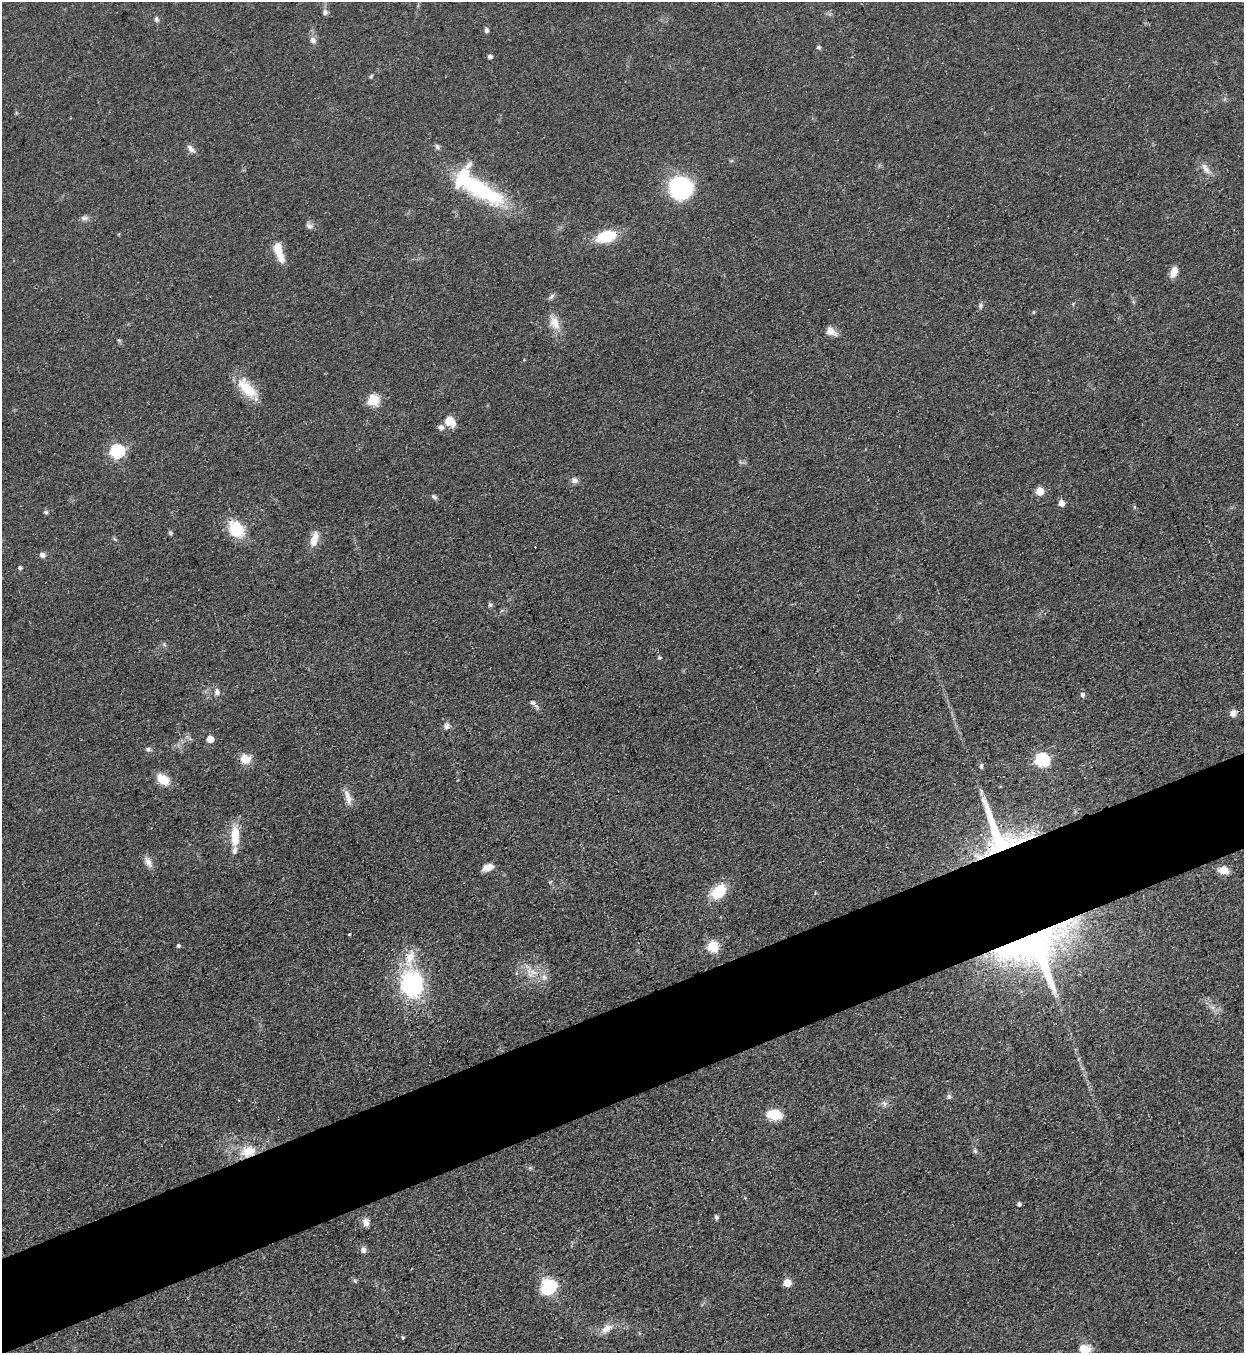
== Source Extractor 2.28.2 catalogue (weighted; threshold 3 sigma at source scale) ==
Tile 7 of 4 x 4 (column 3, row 2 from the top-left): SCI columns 2794-4035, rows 2739-4089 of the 5457 x 5478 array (HDU 1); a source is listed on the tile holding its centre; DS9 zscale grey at full resolution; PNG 1246 x 1355 px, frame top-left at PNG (2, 2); no overlay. Shown black and unused: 7% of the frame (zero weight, under 3 of 4 exposures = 5% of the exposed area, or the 3 px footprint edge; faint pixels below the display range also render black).
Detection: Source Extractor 2.28.2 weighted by HDU 2 'WHT'; one run over the whole footprint, this tile lists its part. Background 0.0524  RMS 0.0057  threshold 0.0258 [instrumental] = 3 sigma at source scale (4.5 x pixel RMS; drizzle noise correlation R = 1.50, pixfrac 1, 0.05/0.05 arcsec/px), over >= 5 px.
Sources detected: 86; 1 inside a brighter object's white glare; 1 cosmic-ray / hot-pixel residue — not listed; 4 inside a brighter listed object's ellipse — not listed separately; the other 80 listed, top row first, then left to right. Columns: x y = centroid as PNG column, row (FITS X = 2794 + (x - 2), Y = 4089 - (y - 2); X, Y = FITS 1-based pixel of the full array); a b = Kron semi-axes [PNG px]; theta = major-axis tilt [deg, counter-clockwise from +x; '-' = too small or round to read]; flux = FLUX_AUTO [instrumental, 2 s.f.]
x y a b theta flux
325 12 7 7 - 1.8
156 19 7 6 - 1.4
486 30 7 5 90 1.4
313 40 9 8 - 2.5
818 47 5 5 - 1.3
490 57 4 4 - 1.9
371 76 6 4 46 0.7
437 147 8 5 -69 1.5
191 149 14 7 -45 2.7
1206 168 18 7 -56 4.3
681 187 24 23 - 54
479 189 69 21 -30 60
84 218 12 6 4 2.2
309 226 11 6 -19 2
606 236 19 11 17 23
279 252 29 9 -72 9.6
1174 272 12 7 71 5.5
551 296 10 5 49 1.4
980 305 7 5 87 1.3
1033 312 4 4 - 0.63
555 323 20 12 -67 7.5
831 331 13 8 -36 4.9
247 389 34 13 -45 16
373 400 6 6 - 46
449 422 11 10 - 9.3
441 427 8 7 - 2
117 451 6 6 - 97
574 480 8 7 - 2.5
1040 491 5 5 - 15
434 497 8 5 -32 1.3
1061 503 5 5 - 5.7
1134 507 5 3 - 0.6
46 512 6 5 - 1
236 529 15 11 -54 25
170 533 6 5 - 0.88
314 539 21 9 73 6.6
42 555 8 6 -32 2.2
20 568 4 4 - 1.1
490 605 6 6 - 1.1
659 658 5 5 - 0.86
217 692 10 7 -79 2.5
1083 695 7 6 - 1.7
533 703 10 5 -37 1.8
1233 713 8 7 - 4.2
446 726 9 8 - 2.3
210 739 5 5 - 9.3
148 749 8 5 -19 1.4
245 759 11 10 - 8.5
1042 760 6 6 - 96
981 766 8 5 -84 1.1
163 780 14 9 -35 11
348 797 18 8 -70 5
998 835 66 36 -62 92
235 836 25 10 -90 14
148 862 16 8 -63 4.1
488 867 12 7 19 5
1224 870 11 8 -8 6.8
718 892 16 11 44 19
350 934 3 3 - 1
178 946 4 4 - 1.2
713 946 6 6 - 39
1036 949 67 58 16 210
410 958 29 11 76 11
532 972 19 8 -16 7.5
412 984 25 20 -81 70
949 1096 7 5 -89 1.3
884 1103 9 6 -55 2.1
775 1115 16 10 -7 12
248 1151 22 15 18 14
975 1151 6 5 - 1
1019 1204 5 4 - 1.7
716 1217 6 5 - 1.1
366 1222 10 8 -79 3.1
363 1250 8 7 - 2.3
355 1281 6 4 -46 0.93
787 1283 5 5 - 14
548 1287 15 12 59 31
606 1329 17 9 36 5.6
403 1338 5 4 - 0.73
1085 1349 14 10 -2 7.3
Overlapping masked pixels (flux is a lower limit): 3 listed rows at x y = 998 835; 1036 949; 248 1151
Isophote crosses this tile's border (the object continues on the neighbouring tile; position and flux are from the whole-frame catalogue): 1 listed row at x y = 1085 1349